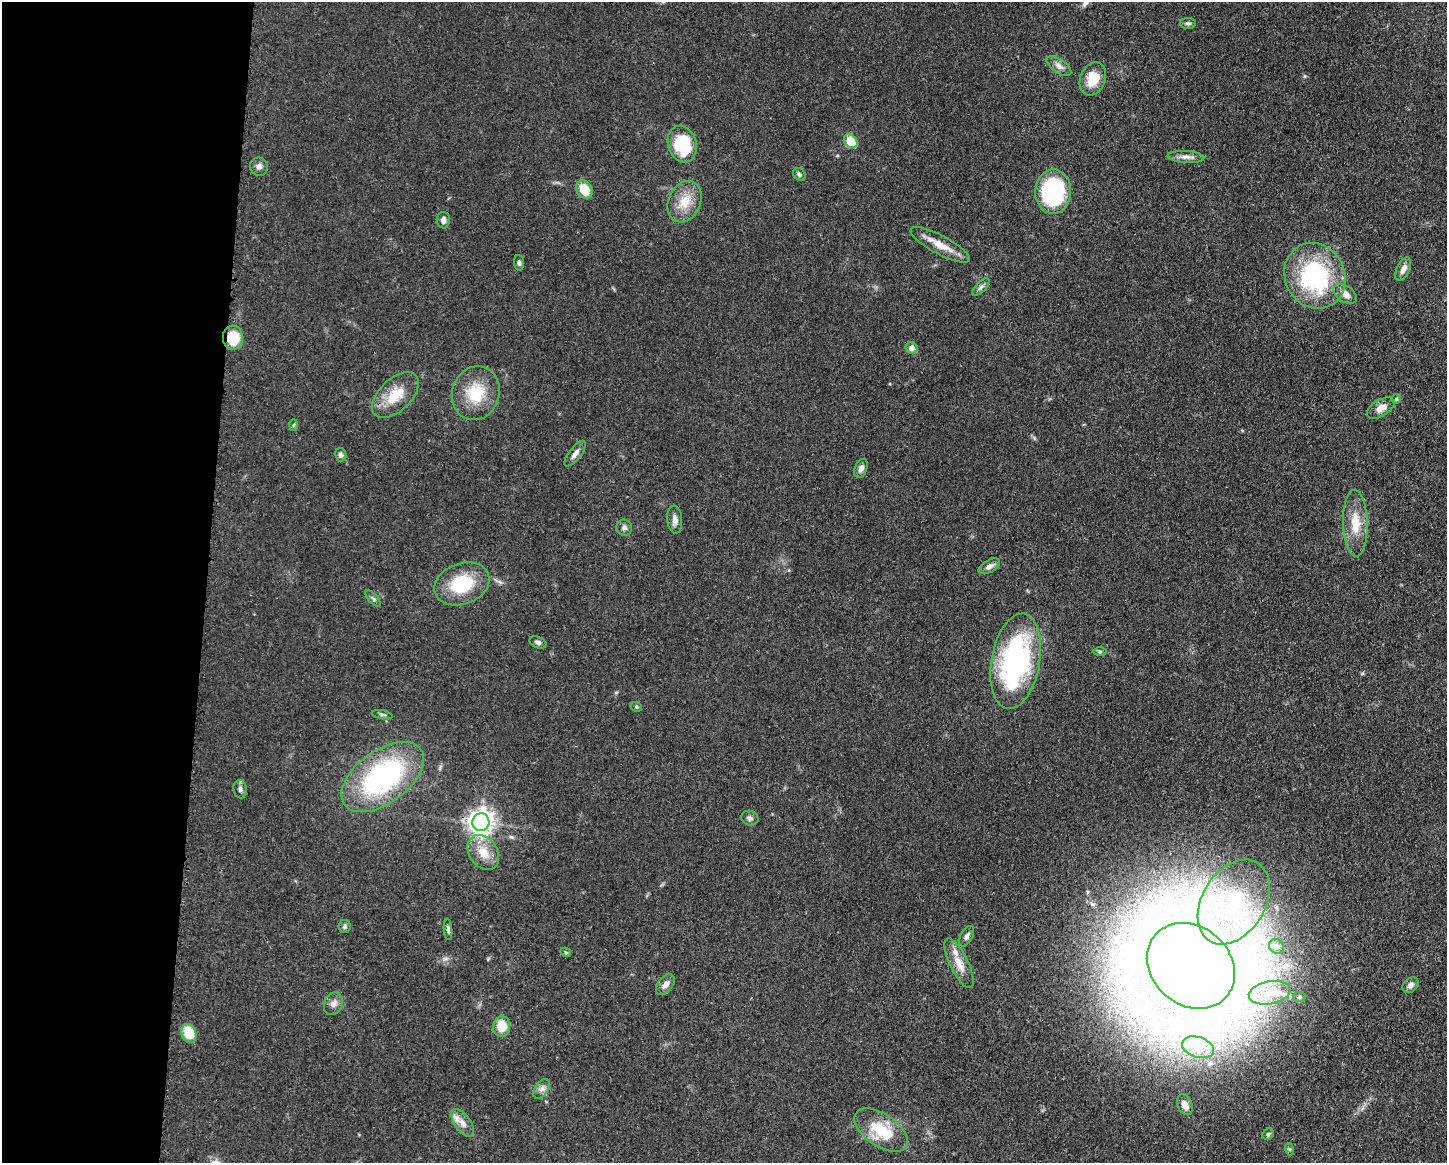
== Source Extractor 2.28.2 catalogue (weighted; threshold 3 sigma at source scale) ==
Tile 4 of 3 x 4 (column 1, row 2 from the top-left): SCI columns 117-1561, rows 2324-3484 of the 4681 x 4648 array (HDU 1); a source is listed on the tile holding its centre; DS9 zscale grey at full resolution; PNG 1449 x 1165 px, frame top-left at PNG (2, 2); each listed source drawn as its Kron ellipse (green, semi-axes under 4 px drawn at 4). Shown black and unused: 14% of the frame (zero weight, under 3 of 4 exposures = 1% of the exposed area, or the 3 px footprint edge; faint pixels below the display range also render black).
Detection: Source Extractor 2.28.2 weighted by HDU 2 'WHT'; one run over the whole footprint, this tile lists its part. Background 0.0597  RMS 0.0043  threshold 0.0191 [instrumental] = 3 sigma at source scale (4.5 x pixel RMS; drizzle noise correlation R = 1.50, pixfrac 1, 0.05/0.05 arcsec/px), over >= 5 px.
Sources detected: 69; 1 inside a brighter object's white glare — neither listed nor drawn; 2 inside a brighter listed object's ellipse — not listed separately; the other 66 listed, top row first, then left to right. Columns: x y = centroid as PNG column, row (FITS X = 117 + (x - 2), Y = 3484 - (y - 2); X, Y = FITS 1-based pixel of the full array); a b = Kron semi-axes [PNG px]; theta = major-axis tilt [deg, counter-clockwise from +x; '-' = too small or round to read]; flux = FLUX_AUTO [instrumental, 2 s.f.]
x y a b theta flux
1188 23 8 5 0 0.92
1059 66 14 7 -35 2.3
1093 79 17 12 67 8.6
851 141 8 5 -48 16
682 144 18 14 -74 22
1186 157 18 6 -4 2.5
259 167 9 9 - 1.8
799 174 7 5 -44 0.89
584 189 10 7 -57 9
1053 192 22 18 87 48
685 202 21 16 64 8.7
443 220 8 6 89 1.8
940 245 33 9 -28 7
519 263 8 5 -83 0.92
1403 269 13 6 65 2.6
1315 276 34 30 -63 57
981 287 11 5 46 1.2
1345 294 13 8 -34 3.5
233 338 12 10 -86 12
912 348 6 5 - 3
476 393 27 23 71 15
395 395 29 16 44 11
1396 399 4 4 - 0.59
1381 408 15 8 31 3.4
293 425 6 4 88 0.56
575 454 15 6 53 2.2
341 455 7 5 -76 1.4
861 468 10 6 68 2.1
675 519 14 7 -84 2.2
1355 523 33 12 -88 9.7
624 528 8 7 - 1.4
989 566 12 6 30 2
462 584 28 20 20 21
373 598 10 4 -48 0.86
538 642 9 5 -22 1.2
1100 652 6 4 -1 0.68
1016 661 48 24 80 88
636 707 6 4 -21 0.57
382 715 10 3 -10 0.8
383 777 47 26 36 78
240 789 9 7 -83 1.4
750 818 9 7 -19 1.4
481 822 9 8 - 330
483 852 19 14 -54 8
1234 902 46 31 58 55
344 927 6 6 - 0.89
448 929 11 4 -85 1.2
967 936 11 6 62 1.5
1276 946 8 7 - 1.6
566 952 6 4 -30 0.54
959 963 27 9 -64 5.9
1191 966 47 39 -41 1700
665 985 12 7 51 2.6
1411 985 9 6 41 1.7
1270 993 21 11 10 10
1299 997 6 5 - 0.84
333 1004 11 9 67 2.4
502 1027 10 8 85 7.2
189 1033 9 7 -71 12
1198 1047 16 10 -18 6.8
542 1089 11 6 53 1.9
1185 1105 11 7 -67 4
462 1123 16 8 -56 3.7
881 1130 30 16 -34 15
1268 1134 6 5 - 0.69
1289 1149 6 4 -71 0.58
Overlapping masked pixels (flux is a lower limit): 4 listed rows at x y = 940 245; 233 338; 959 963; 1191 966